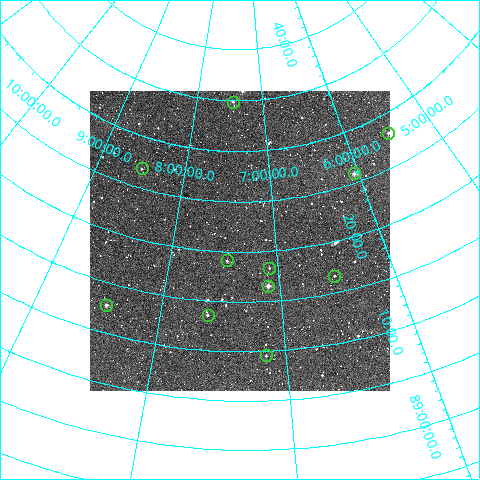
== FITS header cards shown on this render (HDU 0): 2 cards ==
NAXIS1  =                  300
NAXIS2  =                  300

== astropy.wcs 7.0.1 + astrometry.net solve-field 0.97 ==
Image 300 x 300 px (HDU 0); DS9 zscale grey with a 90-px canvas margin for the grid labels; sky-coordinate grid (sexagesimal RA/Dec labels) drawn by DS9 from the SOLVED WCS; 11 Tycho-2 reference stars matched to detected sources circled (green)
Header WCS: RA---TAN/DEC--TAN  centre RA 07:21:13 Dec +89:21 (110.31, +89.35 deg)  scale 6 arcsec/px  FOV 30.0' x 30.0'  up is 0 deg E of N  parity normal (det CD < 0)
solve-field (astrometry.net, Tycho-2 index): VERIFIED the header's WCS against the Tycho-2 star catalogue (verified at 2 index scales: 7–11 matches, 0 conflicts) and refined it, rather than solving blind
Solved WCS: RA---TAN-SIP/DEC--TAN-SIP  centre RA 07:21:03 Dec +89:21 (110.26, +89.35 deg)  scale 6 arcsec/px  FOV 30.0' x 29.9'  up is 0 deg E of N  parity normal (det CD < 0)
The solver's refit moves the header's centre by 3.4 arcsec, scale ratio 0.9998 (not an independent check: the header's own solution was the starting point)
Tycho-2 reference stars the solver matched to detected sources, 11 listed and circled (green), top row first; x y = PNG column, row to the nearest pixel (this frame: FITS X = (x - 90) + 1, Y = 300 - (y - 91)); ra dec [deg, ICRS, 3 dp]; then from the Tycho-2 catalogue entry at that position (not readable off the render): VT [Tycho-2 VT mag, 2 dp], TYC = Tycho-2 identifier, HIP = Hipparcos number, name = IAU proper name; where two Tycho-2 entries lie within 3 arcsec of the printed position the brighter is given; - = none
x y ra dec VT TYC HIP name
233 102 111.703 +89.581 11.40 4630-26-1 - -
388 133 82.420 +89.469 11.69 4629-103-1 - -
142 168 127.497 +89.448 11.91 4643-54-1 - -
354 173 90.669 +89.431 10.31 4630-104-1 - -
227 260 112.059 +89.319 11.56 4630-13-1 - -
269 268 106.186 +89.306 12.09 4630-41-1 - -
334 276 97.677 +89.277 12.47 4630-111-1 - -
268 286 106.505 +89.275 10.02 4630-2-1 - -
106 305 126.698 +89.212 10.95 4643-48-1 - -
208 315 114.193 +89.225 11.73 4630-3-1 - -
266 355 107.262 +89.159 12.19 4630-66-1 - -